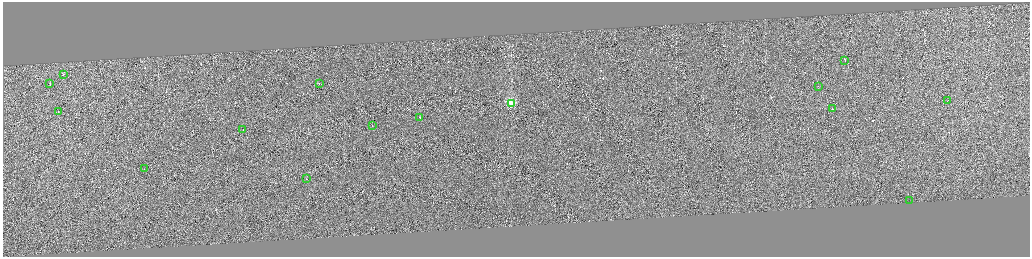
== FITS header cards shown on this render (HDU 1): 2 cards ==
NAXIS1  =                 4110
NAXIS2  =                 1018

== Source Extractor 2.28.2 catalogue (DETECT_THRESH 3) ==
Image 4110 x 1018 px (HDU 1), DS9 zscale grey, zoomed out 1/4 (1 PNG px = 4 x 4 image px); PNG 1032 x 259 px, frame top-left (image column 1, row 1017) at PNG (3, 2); each listed source drawn as its Kron ellipse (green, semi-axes under 4 px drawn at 4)
Background 0.0127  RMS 3.9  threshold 11.6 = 3 sigma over >= 5 px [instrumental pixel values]
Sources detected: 367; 352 cannot appear on this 1/4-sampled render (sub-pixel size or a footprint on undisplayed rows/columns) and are neither listed nor drawn; the other 15 listed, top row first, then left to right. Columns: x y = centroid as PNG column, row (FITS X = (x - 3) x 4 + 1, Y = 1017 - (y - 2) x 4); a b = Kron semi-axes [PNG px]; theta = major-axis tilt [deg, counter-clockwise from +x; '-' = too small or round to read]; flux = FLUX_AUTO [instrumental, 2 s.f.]
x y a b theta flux
846 60 3 1 - 48000
64 74 2 1 - 27000
51 83 2 1 - 23000
320 83 2 1 - 13000
819 86 2 1 - 18000
948 101 4 1 - 39000
512 103 2 2 - 130000
834 108 3 1 - 20000
59 111 2 1 - 9200
421 117 2 1 - 19000
373 125 2 1 - 41000
244 130 2 1 - 19000
145 168 2 1 - 9600
307 179 2 1 - 10000
910 200 2 1 - 2800
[352 sub-pixel or undisplayed-footprint detections neither listed nor drawn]